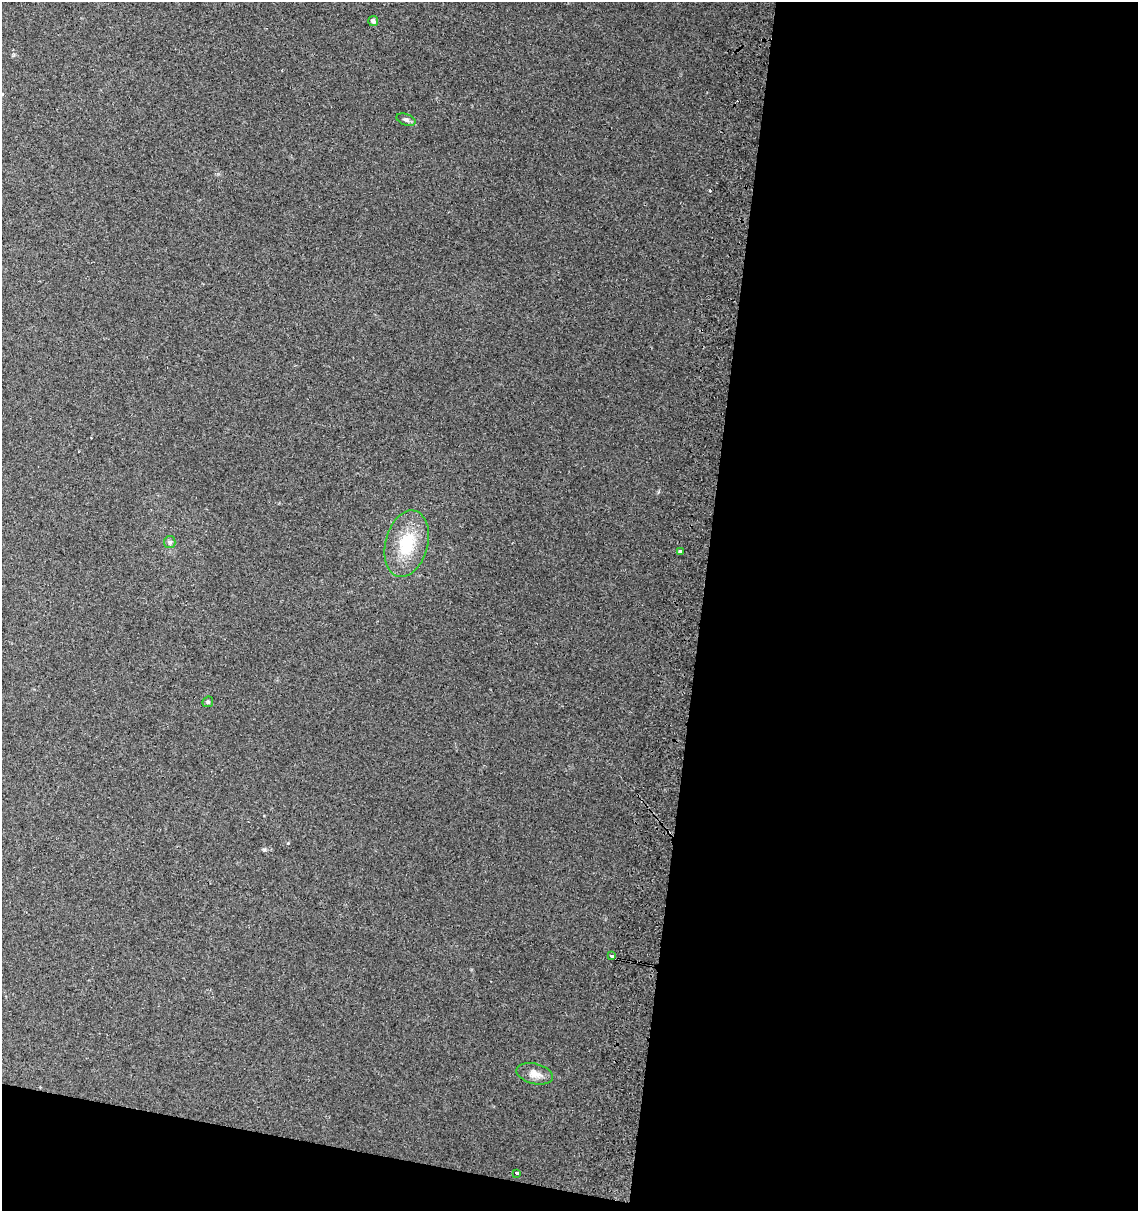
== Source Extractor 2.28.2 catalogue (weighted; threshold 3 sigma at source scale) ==
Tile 16 of 4 x 4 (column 4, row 4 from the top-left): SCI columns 3734-4869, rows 7-1215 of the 5136 x 4857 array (HDU 1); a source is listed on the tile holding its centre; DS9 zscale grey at full resolution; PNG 1140 x 1213 px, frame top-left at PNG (2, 2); each listed source drawn as its Kron ellipse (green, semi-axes under 4 px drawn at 4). Shown black and unused: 41% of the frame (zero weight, under 2 of 3 exposures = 2% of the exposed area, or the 3 px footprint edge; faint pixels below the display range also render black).
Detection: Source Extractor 2.28.2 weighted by HDU 2 'WHT'; one run over the whole footprint, this tile lists its part. Background 0.0665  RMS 0.01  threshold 0.0464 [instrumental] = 3 sigma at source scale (4.5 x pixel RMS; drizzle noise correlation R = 1.50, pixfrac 1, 0.0396/0.0396 arcsec/px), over >= 5 px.
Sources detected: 11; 2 cosmic-ray / hot-pixel residue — neither listed nor drawn; the other 9 listed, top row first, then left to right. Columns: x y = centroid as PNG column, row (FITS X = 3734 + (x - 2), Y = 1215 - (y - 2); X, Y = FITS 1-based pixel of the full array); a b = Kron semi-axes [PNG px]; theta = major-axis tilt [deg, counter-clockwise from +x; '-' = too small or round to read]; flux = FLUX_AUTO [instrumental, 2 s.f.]
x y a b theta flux
373 21 5 5 - 3.3
406 120 10 5 -19 2.9
170 542 6 5 - 2.1
407 544 34 21 75 41
680 551 3 3 - 23
208 702 6 5 - 1.5
612 955 4 3 - 8.7
535 1074 18 10 -14 9.7
517 1173 4 3 - 3.7